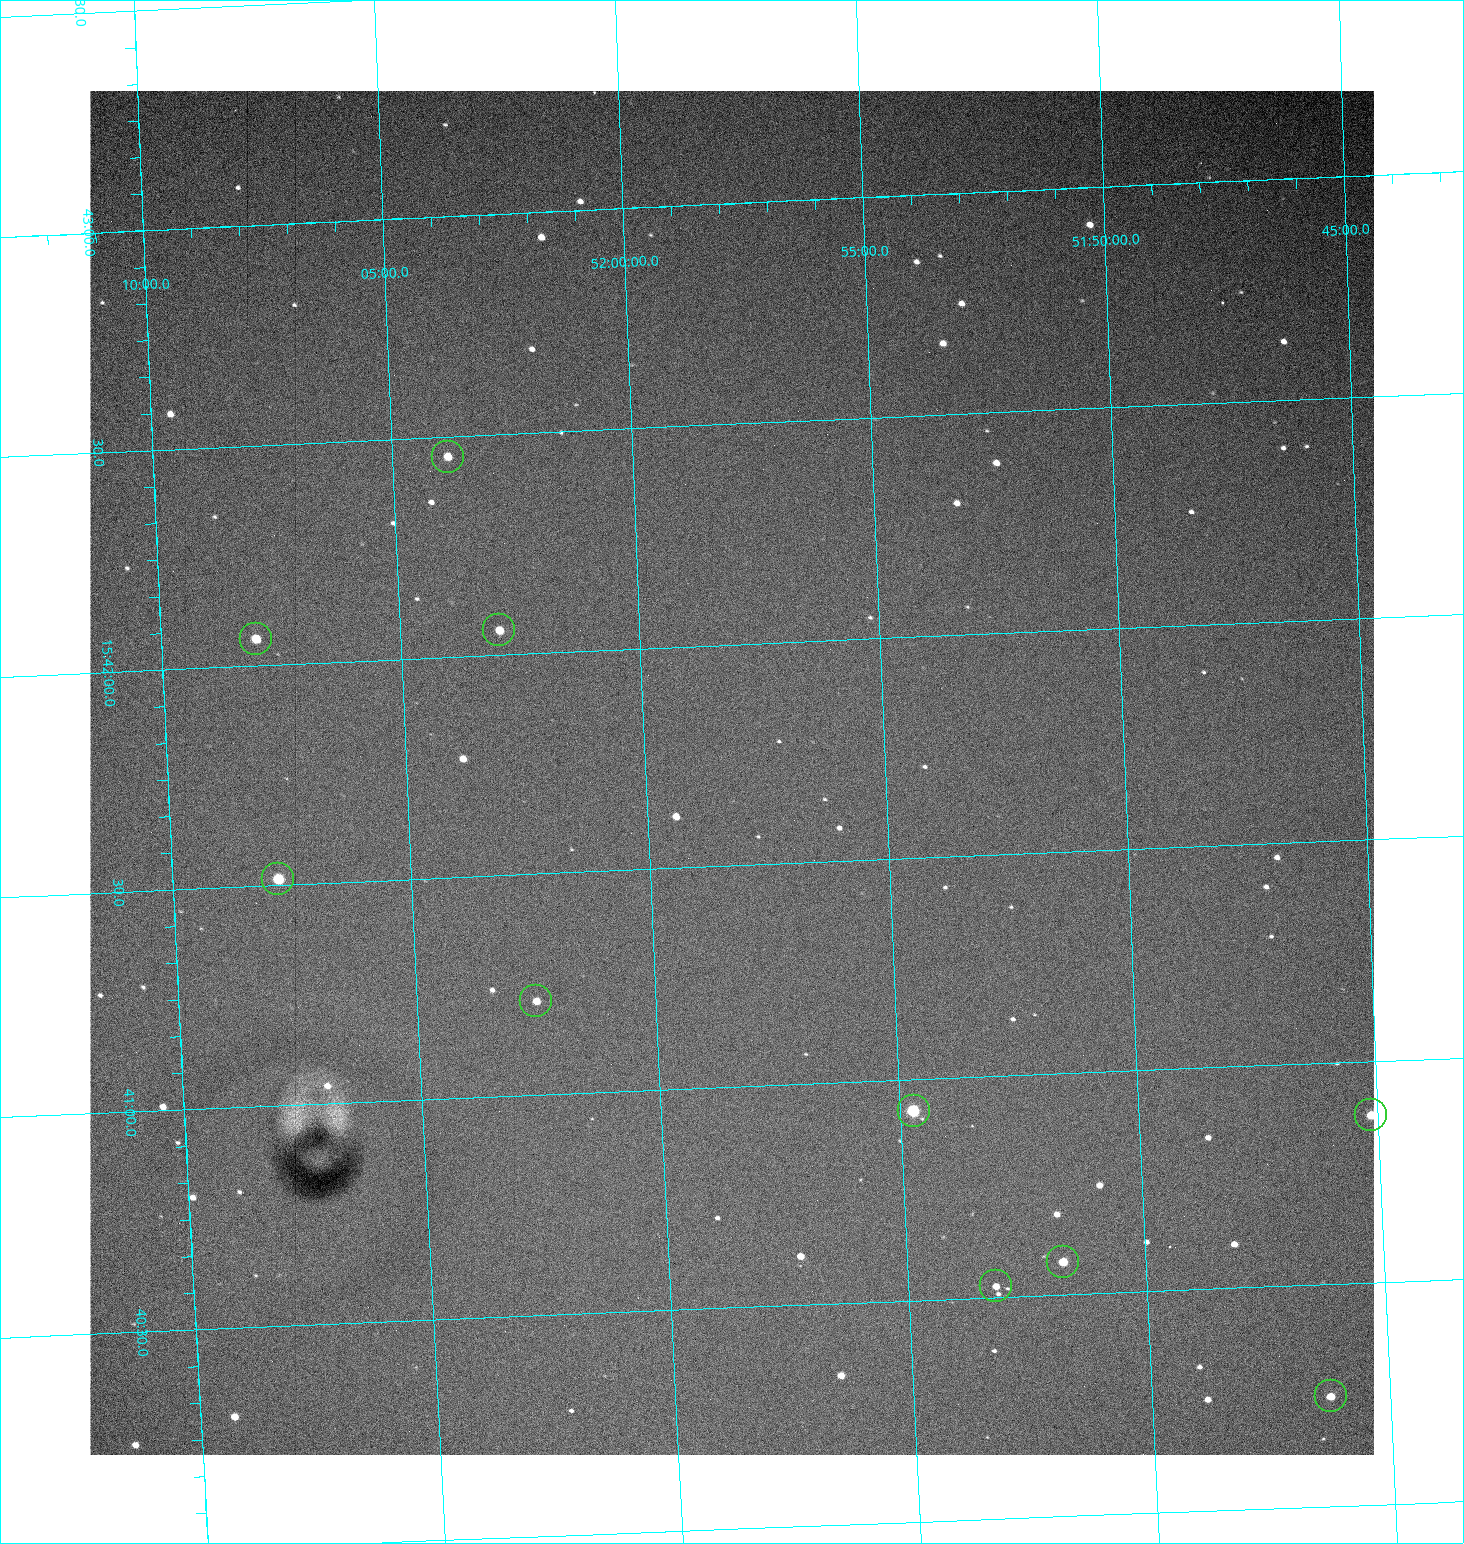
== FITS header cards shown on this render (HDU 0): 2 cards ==
NAXIS1  =                 1284 /fastest changing axis
NAXIS2  =                 1364 /next to fastest changing axis

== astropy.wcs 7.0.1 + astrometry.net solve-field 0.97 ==
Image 1284 x 1364 px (HDU 0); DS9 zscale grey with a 90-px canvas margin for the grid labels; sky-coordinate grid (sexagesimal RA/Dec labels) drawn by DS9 from the SOLVED WCS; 10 Tycho-2 reference stars matched to detected sources circled (green)
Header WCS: RA---TAN/DEC--TAN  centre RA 15:41:43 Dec +51:58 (235.43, +51.97 deg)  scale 1.26 arcsec/px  FOV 26.9' x 28.5'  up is +93 deg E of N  parity flipped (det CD > 0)
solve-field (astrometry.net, Tycho-2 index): VERIFIED the header's WCS against the Tycho-2 star catalogue (10 matches, 0 conflicts) and refined it, rather than solving blind
Solved WCS: RA---TAN-SIP/DEC--TAN-SIP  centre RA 15:41:43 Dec +51:58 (235.43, +51.97 deg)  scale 1.25 arcsec/px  FOV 26.8' x 28.6'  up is +92 deg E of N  parity flipped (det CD > 0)
The solver's refit moves the header's centre by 0.9 arcsec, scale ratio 0.9992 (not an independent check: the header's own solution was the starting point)
Tycho-2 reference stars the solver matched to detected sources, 10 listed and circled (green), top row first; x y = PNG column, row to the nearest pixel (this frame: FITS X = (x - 90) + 1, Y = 1364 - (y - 91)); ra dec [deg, ICRS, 3 dp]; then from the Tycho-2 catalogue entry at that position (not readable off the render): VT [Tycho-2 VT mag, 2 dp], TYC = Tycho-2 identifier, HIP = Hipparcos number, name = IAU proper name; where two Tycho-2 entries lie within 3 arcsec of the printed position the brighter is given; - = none
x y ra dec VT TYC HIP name
448 457 235.614 +52.064 11.61 3489-1132-1 - -
499 630 235.514 +52.049 11.19 3489-1407-1 - -
256 639 235.515 +52.133 11.12 3489-1380-1 - -
278 879 235.378 +52.130 9.31 3489-1322-1 76850 -
536 1001 235.303 +52.042 11.52 3489-958-1 - -
914 1111 235.232 +51.912 9.59 3489-824-1 - -
1371 1115 235.219 +51.752 10.98 3489-1435-1 - -
1063 1262 235.143 +51.862 10.97 3489-1016-1 - -
996 1286 235.131 +51.886 12.29 3489-908-1 - -
1331 1396 235.062 +51.771 11.53 3489-1453-1 - -